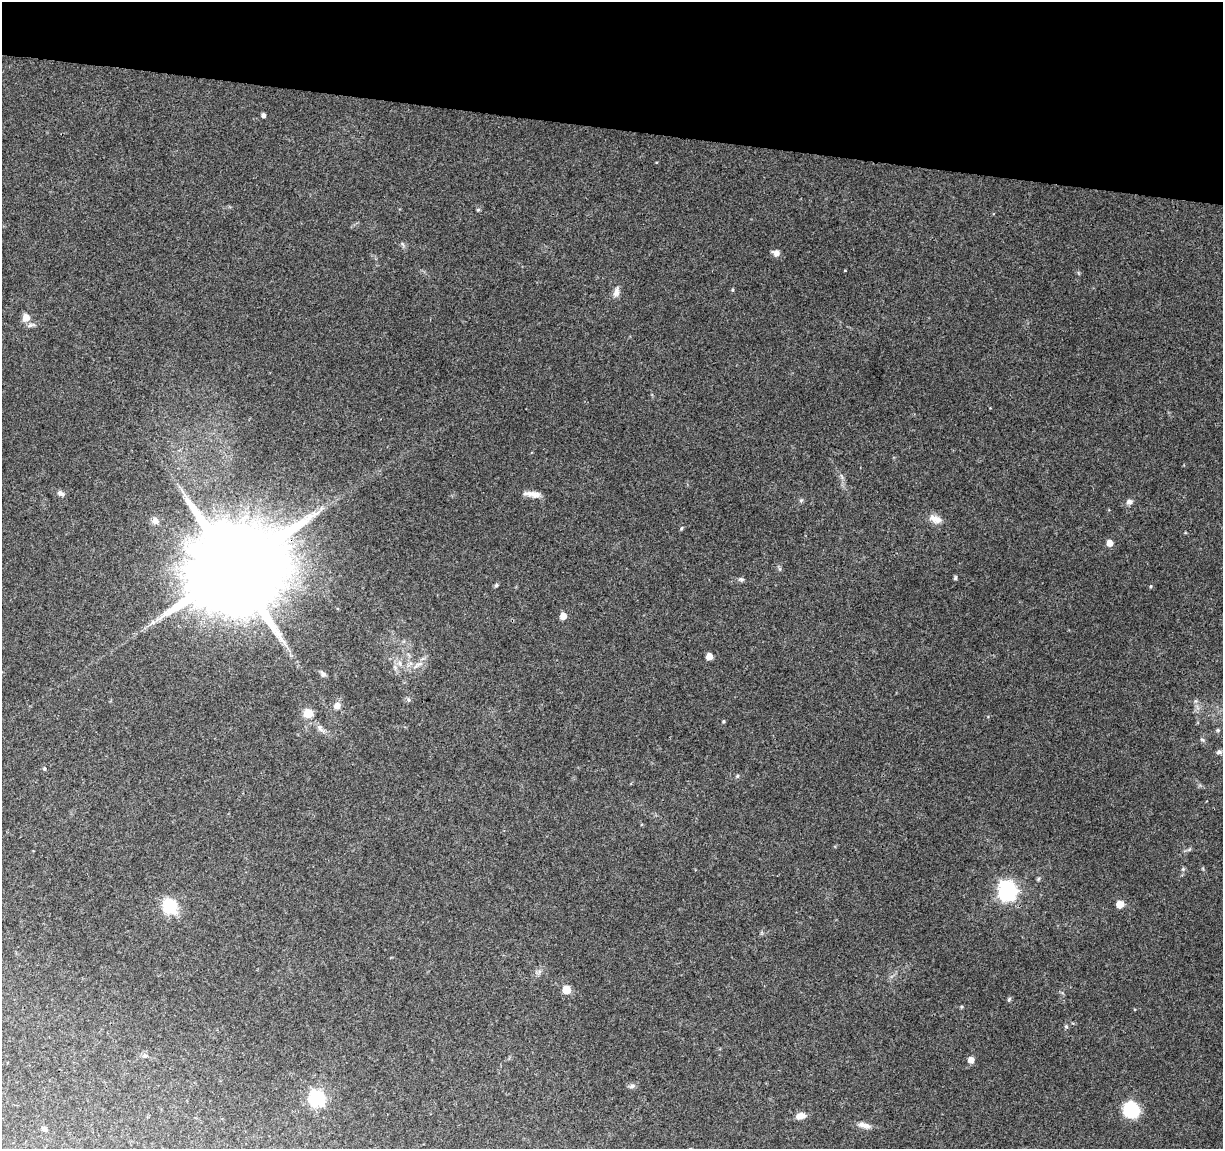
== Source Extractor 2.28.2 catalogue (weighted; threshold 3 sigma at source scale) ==
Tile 2 of 4 x 4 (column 2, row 1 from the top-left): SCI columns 1222-2442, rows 3666-4812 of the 4891 x 5096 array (HDU 1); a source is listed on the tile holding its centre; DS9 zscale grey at full resolution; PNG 1225 x 1151 px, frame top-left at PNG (2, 2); no overlay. Shown black and unused: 11% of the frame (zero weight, under 3 of 4 exposures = <1% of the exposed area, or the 3 px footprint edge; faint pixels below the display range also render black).
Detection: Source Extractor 2.28.2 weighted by HDU 2 'WHT'; one run over the whole footprint, this tile lists its part. Background 0.0914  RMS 0.0061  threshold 0.0273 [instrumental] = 3 sigma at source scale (4.5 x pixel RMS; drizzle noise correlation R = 1.50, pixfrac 1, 0.0396/0.0396 arcsec/px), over >= 5 px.
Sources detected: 52; all 52 listed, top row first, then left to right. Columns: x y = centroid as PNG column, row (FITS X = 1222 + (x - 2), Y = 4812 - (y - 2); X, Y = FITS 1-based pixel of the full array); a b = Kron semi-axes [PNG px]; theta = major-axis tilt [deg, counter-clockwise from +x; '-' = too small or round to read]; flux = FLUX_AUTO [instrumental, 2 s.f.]
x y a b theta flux
263 115 4 4 - 1.8
478 209 6 4 0 0.69
776 253 10 8 -24 2.6
733 290 5 3 - 0.6
616 292 15 7 74 3.4
26 318 9 9 - 5.3
60 493 10 6 -32 2
532 494 21 7 -7 4.6
801 500 6 4 43 0.91
1129 502 7 7 - 2.2
935 519 18 10 -20 5.1
155 521 8 7 - 3.2
682 528 5 3 - 0.61
1109 543 5 5 - 6.2
234 568 26 23 67 14000
955 578 5 4 - 1
741 579 7 5 -20 1.2
496 585 6 5 - 0.88
1151 586 5 3 - 0.55
563 616 5 5 - 6.4
153 622 5 5 - 1.4
709 656 5 5 - 8
400 663 8 5 -72 1.9
418 665 18 5 33 3.9
395 667 8 6 -68 1.9
323 674 9 6 -49 1.7
408 700 7 5 -57 1.1
337 706 8 7 - 3.9
308 713 11 10 - 7.1
723 721 4 3 - 0.69
321 729 15 6 -42 3.3
1218 730 5 5 - 0.83
1202 740 7 4 -21 0.97
1219 752 6 5 - 1.5
44 769 5 4 - 0.85
737 776 5 4 - 0.71
1183 869 5 5 - 0.85
1038 879 6 4 48 0.8
1007 891 8 7 - 240
1120 904 5 5 - 8.8
170 907 7 6 - 98
566 990 5 5 - 14
1009 999 7 4 46 0.9
1066 1026 5 5 - 0.89
145 1055 7 5 -65 1.4
971 1060 5 5 - 5.3
632 1086 9 6 20 1.7
317 1099 7 7 - 130
1131 1110 11 10 - 46
800 1116 10 7 11 5.1
864 1125 18 6 -14 3.7
44 1129 7 6 - 1.6
Overlapping masked pixels (flux is a lower limit): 1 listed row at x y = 234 568